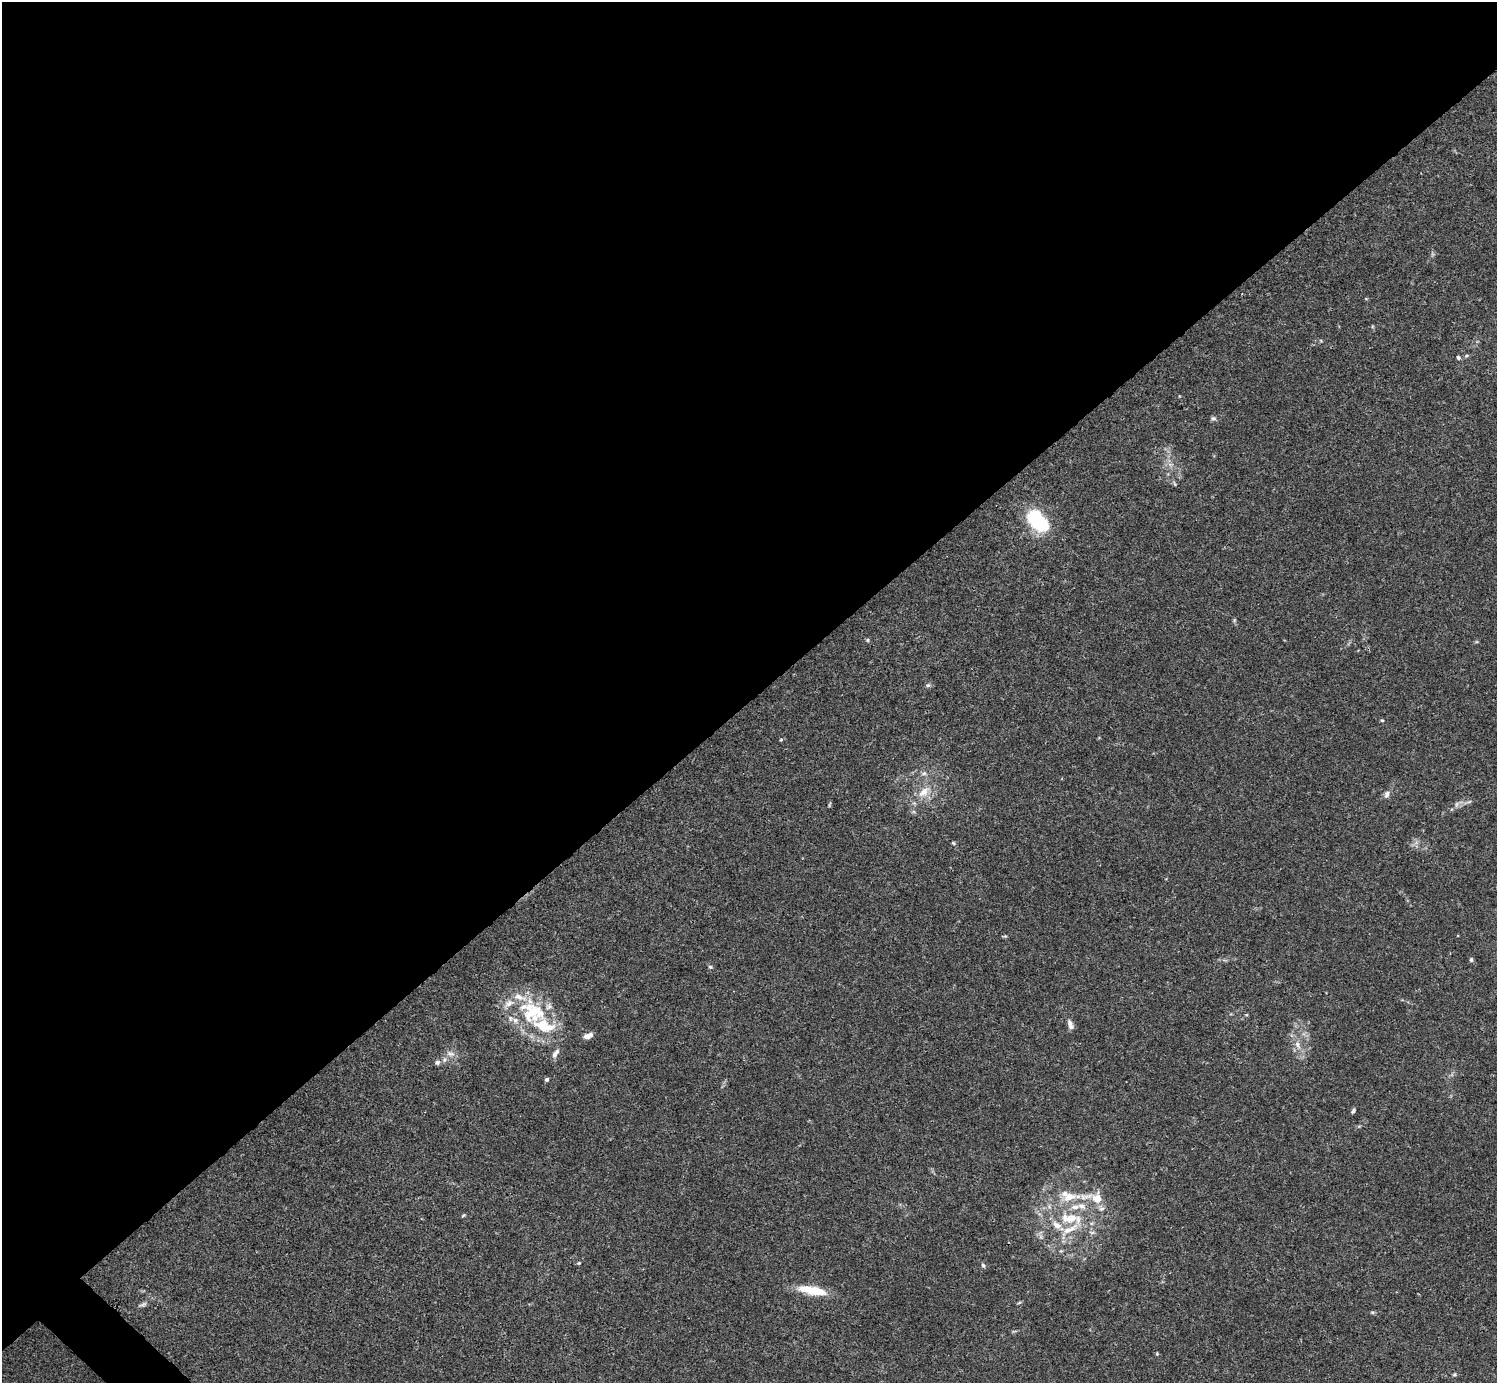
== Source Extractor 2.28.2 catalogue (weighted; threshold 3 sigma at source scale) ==
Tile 2 of 4 x 4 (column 2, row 1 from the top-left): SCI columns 1495-2989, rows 4302-5682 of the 5982 x 5981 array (HDU 1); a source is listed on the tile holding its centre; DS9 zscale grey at full resolution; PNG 1499 x 1385 px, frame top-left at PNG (2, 2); no overlay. Shown black and unused: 51% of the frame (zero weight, under 3 of 4 exposures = <1% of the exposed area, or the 3 px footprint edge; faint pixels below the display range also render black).
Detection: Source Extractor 2.28.2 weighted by HDU 2 'WHT'; one run over the whole footprint, this tile lists its part. Background 0.0165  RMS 0.0022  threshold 0.00978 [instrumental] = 3 sigma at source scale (4.5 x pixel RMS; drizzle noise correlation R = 1.50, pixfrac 1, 0.05/0.05 arcsec/px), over >= 5 px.
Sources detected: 53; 13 inside a brighter listed object's ellipse — not listed separately; the other 40 listed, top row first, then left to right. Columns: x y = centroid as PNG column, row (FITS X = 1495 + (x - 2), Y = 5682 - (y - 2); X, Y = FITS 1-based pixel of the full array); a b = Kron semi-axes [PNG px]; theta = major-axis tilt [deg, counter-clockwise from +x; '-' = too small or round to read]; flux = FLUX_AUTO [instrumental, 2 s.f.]
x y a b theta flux
1321 341 6 3 -19 0.22
1466 356 7 4 8 0.37
1458 357 6 5 - 0.4
1213 418 7 6 - 0.49
1170 464 7 4 -19 0.56
1175 484 7 4 -60 0.33
1038 521 24 14 -50 16
1234 620 6 4 -73 0.31
867 640 5 5 - 0.28
928 685 7 6 - 0.45
1382 720 4 4 - 0.24
781 740 6 4 2 0.22
924 773 8 5 29 0.6
924 792 20 11 44 3.4
1387 794 10 7 75 0.86
1457 804 9 5 67 0.61
830 805 7 3 80 0.26
953 843 5 4 - 0.26
1471 959 6 4 -90 0.41
710 967 6 4 -21 0.34
1246 1015 5 3 - 0.19
1070 1024 13 6 -68 1
544 1026 82 28 -36 18
1298 1045 14 7 -65 1.7
450 1054 13 7 -21 1.1
437 1062 8 6 17 0.7
547 1079 4 4 - 0.58
1353 1111 7 4 54 0.41
1069 1197 30 11 10 4.8
1097 1198 15 13 -85 3.2
463 1215 6 4 33 0.25
1070 1218 37 16 -7 9.2
1061 1251 5 5 - 0.26
579 1263 5 4 - 0.22
983 1265 6 5 - 0.35
812 1290 32 9 -11 6.3
143 1304 11 5 21 0.59
1372 1312 6 4 -41 0.27
1157 1354 5 4 - 0.22
1454 1374 5 4 - 0.29